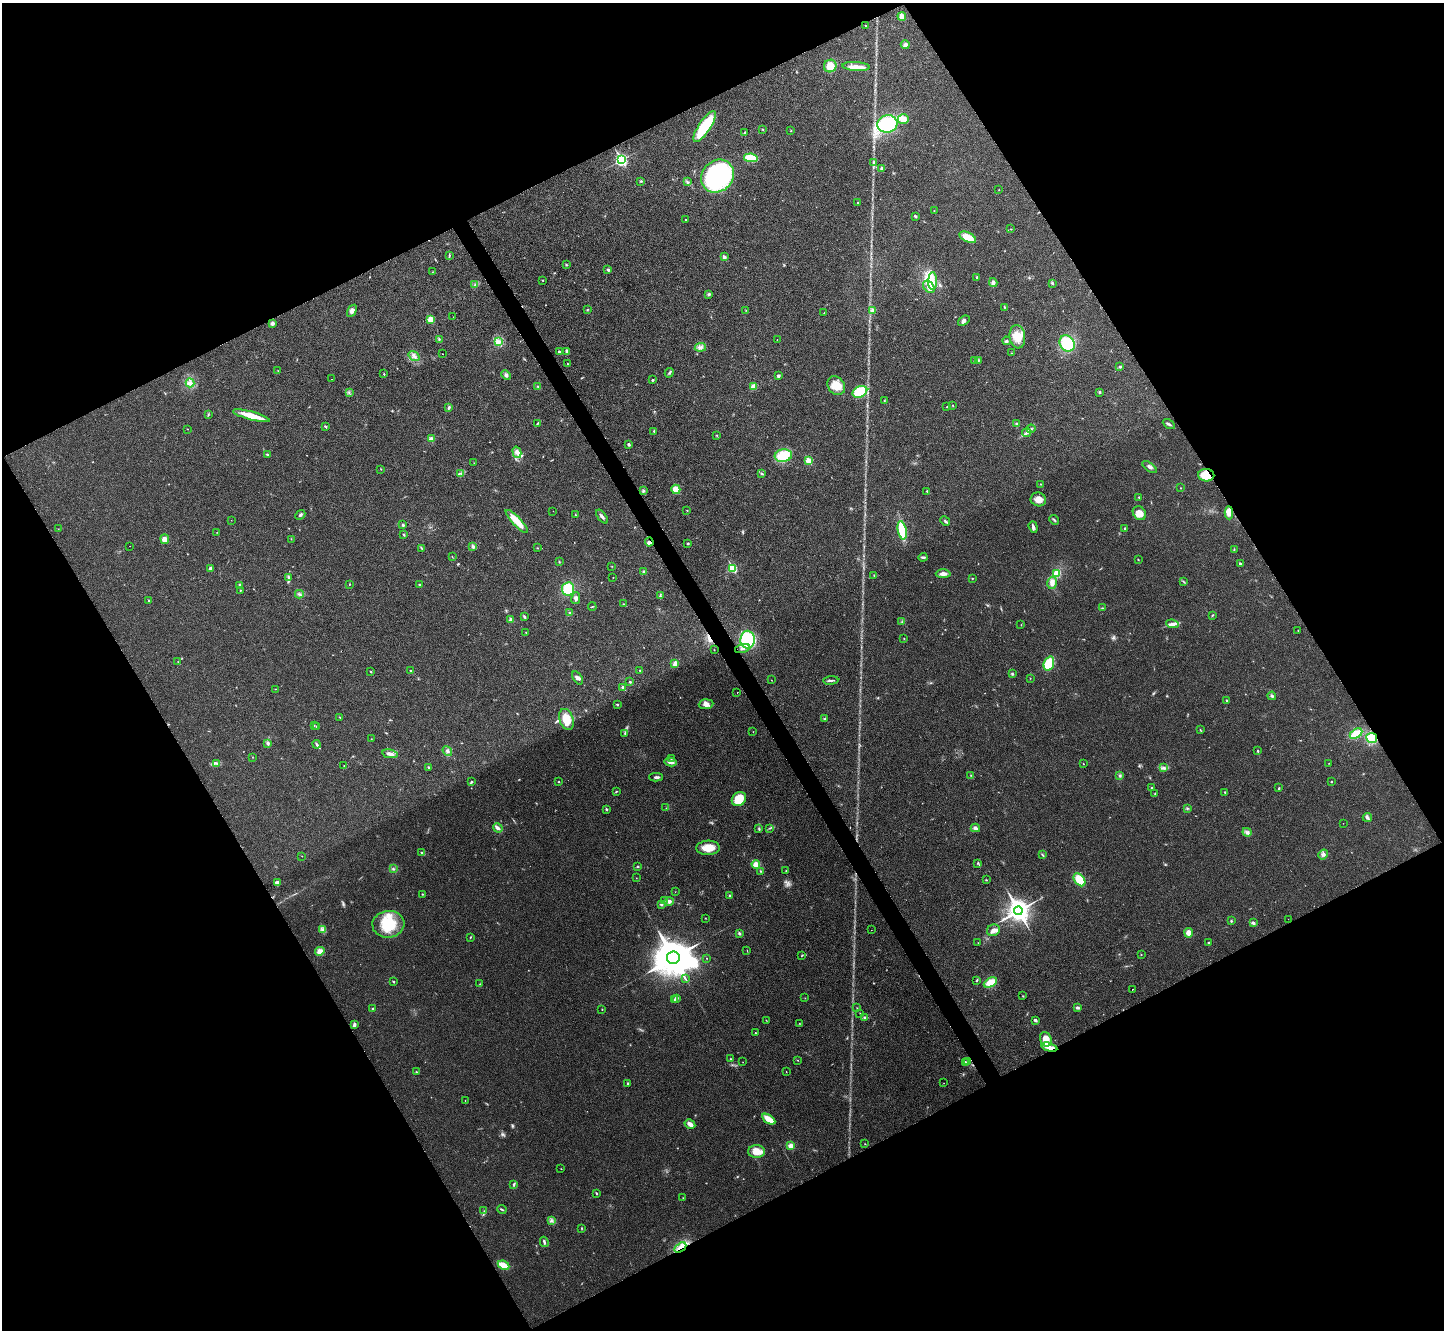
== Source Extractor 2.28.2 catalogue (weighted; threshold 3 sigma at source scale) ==
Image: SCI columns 10-5774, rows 165-5476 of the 5785 x 5777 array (HDU 1 of 3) = the unmasked area's bounding box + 8 px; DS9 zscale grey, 4 x 4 block average (1 PNG px = mean of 4 x 4 image px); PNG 1446 x 1332 px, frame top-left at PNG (2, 3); each listed source drawn as its Kron ellipse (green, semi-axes under 4 px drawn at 4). Shown black and unused: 47% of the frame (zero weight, under 3 of 4 exposures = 1% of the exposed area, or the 3 px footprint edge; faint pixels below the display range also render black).
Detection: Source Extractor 2.28.2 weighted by HDU 2 'WHT'. Background 0.025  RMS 0.0049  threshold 0.022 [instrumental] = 3 sigma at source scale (4.5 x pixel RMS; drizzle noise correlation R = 1.50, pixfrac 1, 0.05/0.05 arcsec/px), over >= 5 px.
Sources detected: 365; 6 too faint to see at this stretch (4 x 4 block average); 1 inside a brighter object's white glare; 3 cosmic-ray / hot-pixel residue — neither listed nor drawn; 6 coinciding with a brighter row at this scale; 12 inside a brighter listed object's ellipse — not listed separately; the other 337 listed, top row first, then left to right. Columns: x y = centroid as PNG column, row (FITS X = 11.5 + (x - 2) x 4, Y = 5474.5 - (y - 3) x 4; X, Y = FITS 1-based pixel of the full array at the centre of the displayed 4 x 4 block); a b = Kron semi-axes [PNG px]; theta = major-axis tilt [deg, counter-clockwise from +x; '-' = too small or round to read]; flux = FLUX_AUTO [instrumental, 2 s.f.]
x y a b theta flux
902 16 4 3 - 20
865 26 2 2 - 0.88
905 45 4 3 - 8
830 66 6 6 - 45
856 66 14 4 -4 23
903 119 6 4 18 21
887 124 10 8 13 290
705 126 18 6 56 120
762 129 2 2 - 1.6
791 131 2 2 - 1.4
744 133 3 2 - 2.4
751 158 7 4 -9 65
621 160 3 2 - 500
874 163 4 3 - 4.8
882 168 2 2 - 14
717 176 17 15 45 350
640 181 3 2 - 1.7
687 182 4 2 - 3.6
999 190 2 2 - 0.98
858 202 2 2 - 2.1
934 211 2 2 - 0.89
915 216 3 2 - 3.6
686 219 2 2 - 2.3
1011 229 2 2 - 1.3
968 237 9 4 -26 45
449 255 4 2 - 2.7
724 257 2 2 - 25
566 265 3 2 - 2.3
608 270 2 2 - 9.6
432 272 2 2 - 0.89
977 278 3 2 - 2.8
542 280 2 2 - 1.5
933 281 9 3 89 19
993 283 4 3 - 10
1052 283 3 2 - 4.8
475 285 2 2 - 1.2
929 287 7 5 -48 16
709 294 3 3 - 4.2
1005 307 2 2 - 1.8
587 310 3 2 - 1.5
746 310 2 2 - 0.73
872 310 3 3 - 4.9
352 311 6 4 58 9.3
824 313 2 2 - 1.2
453 317 2 2 - 0.66
430 319 2 2 - 100
964 321 6 3 38 6.8
272 323 4 3 - 6.8
1017 337 12 8 -83 44
439 339 3 2 - 1.7
777 340 2 2 - 0.73
1007 341 4 3 - 4.5
498 342 4 3 - 8.2
1067 343 8 7 - 140
700 347 5 3 - 9.1
567 351 4 2 - 4.8
559 352 2 2 - 9.7
1011 353 2 2 - 0.72
443 354 2 2 - 0.67
414 356 6 3 -35 8
975 360 2 2 - 2
978 360 3 2 - 2.7
568 363 2 2 - 1.1
1120 367 3 2 - 2.6
278 371 2 2 - 0.62
669 373 5 2 - 3.5
384 374 2 2 - 1.7
506 375 5 3 - 6.9
778 376 2 2 - 7.2
332 379 2 2 - 0.79
653 380 2 2 - 3.6
190 383 4 3 - 8
538 386 3 2 - 2.4
836 386 10 8 -55 47
753 387 4 3 - 18
860 392 8 5 27 97
1099 392 3 2 - 2.9
349 393 2 2 - 1.2
884 401 2 2 - 1.5
952 405 2 2 - 1.1
946 407 2 2 - 1.3
449 408 3 2 - 4.6
208 415 2 2 - 1.9
251 416 19 3 -15 53
538 423 3 2 - 2.5
1016 424 3 2 - 2.5
1169 424 6 2 -30 5.5
325 426 3 2 - 3.8
188 429 2 2 - 0.85
1031 429 4 3 - 5.5
654 432 2 2 - 1.4
1027 433 5 2 - 6
716 435 2 2 - 1.4
431 439 3 3 - 8.8
629 444 4 3 - 3.7
517 452 6 4 -75 11
267 454 2 2 - 2.5
783 456 9 6 8 75
809 461 2 2 - 120
474 463 2 2 - 0.68
1149 467 8 2 -36 6.9
381 469 2 2 - 1.1
461 473 3 2 - 2
762 473 2 2 - 2.5
1206 475 8 6 -2 63
1040 484 2 2 - 1.4
1180 488 2 2 - 1.1
676 489 5 4 - 30
643 491 3 3 - 3.6
927 491 2 2 - 2.4
1139 497 2 2 - 2.2
1038 499 8 7 - 23
687 510 2 2 - 1.2
553 511 2 2 - 0.74
1139 513 7 6 - 22
1229 513 6 4 -88 12
300 515 5 2 - 5.1
576 515 3 2 - 1.9
602 517 8 2 -53 7.5
231 520 2 2 - 0.56
1054 520 5 2 - 4.2
517 521 15 4 -46 52
945 521 5 2 - 5.3
403 525 2 2 - 11
1033 527 6 3 -71 7.8
58 529 2 2 - 0.92
1125 529 2 2 - 1.7
902 530 9 3 -79 110
217 532 2 2 - 0.75
404 535 3 2 - 2.4
165 539 5 4 - 16
291 539 2 2 - 1.1
649 542 4 3 - 8.7
688 543 2 2 - 3
130 546 2 2 - 1.6
473 547 3 3 - 5.5
537 548 2 2 - 0.9
422 549 2 2 - 1.4
1234 549 3 2 - 1.8
452 557 2 2 - 1.3
923 557 4 3 - 4.5
1138 559 2 2 - 2
559 562 2 2 - 1.2
1240 564 2 2 - 9.4
612 566 2 2 - 0.96
211 568 3 2 - 9
732 568 2 2 - 210
644 572 3 3 - 6.4
1057 573 4 4 - 38
943 574 7 3 1 13
874 575 2 2 - 1.6
288 577 4 2 - 4.3
613 577 2 2 - 1.5
972 578 2 2 - 1.7
1184 582 3 2 - 1.5
1052 583 6 4 75 14
350 584 2 2 - 1.2
239 585 3 2 - 2.9
420 585 3 2 - 2.7
568 589 7 6 - 81
240 590 2 2 - 1.9
299 594 4 2 - 4.2
660 596 4 2 - 3.2
576 598 6 3 80 8
149 600 2 2 - 4.5
623 604 3 2 - 2
592 606 4 2 - 2.1
1103 608 3 2 - 2.1
570 613 3 2 - 3
524 616 4 2 - 3.4
1212 616 3 2 - 2
511 619 2 2 - 23
902 622 2 2 - 1
1172 624 6 4 -7 11
1021 625 2 2 - 0.71
1298 630 2 2 - 1.4
526 632 3 2 - 1.7
904 638 2 2 - 1.1
748 640 9 7 88 130
742 648 7 2 16 8.8
714 650 2 2 - 0.83
178 662 2 2 - 0.72
1049 663 7 5 69 87
675 664 3 2 - 20
410 670 2 2 - 1.7
640 670 2 2 - 2.7
371 672 3 2 - 1.9
1012 674 3 2 - 3.5
578 678 7 4 -56 8.9
1030 678 2 2 - 0.88
771 680 2 2 - 0.74
831 680 7 2 6 5.3
630 682 3 2 - 2.5
623 687 3 2 - 5.3
276 689 2 2 - 0.83
737 692 2 2 - 0.67
1272 696 4 3 - 4.6
1227 701 3 2 - 2.4
617 704 2 2 - 2.3
706 704 7 4 5 14
340 717 3 2 - 1.5
566 719 11 7 -71 52
824 719 2 2 - 1.1
314 725 2 2 - 0.9
316 726 2 2 - 1.1
1200 730 2 2 - 1.5
753 732 2 2 - 0.75
625 734 3 2 - 2.2
1356 734 7 3 32 68
1372 738 5 5 - 55
371 739 2 2 - 1
268 743 4 3 - 6.1
316 744 4 3 - 4.7
447 751 5 2 - 6.1
1258 751 2 2 - 1.5
390 754 8 3 -11 11
252 757 2 2 - 0.69
671 758 2 2 - 0.99
670 762 6 3 -13 14
217 763 2 2 - 1.6
1329 763 2 2 - 0.88
1083 764 2 2 - 1.9
344 766 2 2 - 1.1
429 767 3 2 - 2.5
1164 768 4 3 - 5.2
971 775 2 2 - 1
1120 776 3 2 - 2
656 777 7 2 -2 5.6
471 782 3 2 - 3.5
559 782 2 2 - 1.4
1331 782 2 2 - 2
1152 787 2 2 - 1.8
1279 788 2 2 - 1.8
616 792 3 2 - 1.9
1225 792 2 2 - 4.3
1155 794 4 2 - 2.2
739 799 8 6 44 58
666 808 2 2 - 0.78
1187 808 2 2 - 2.9
606 809 2 2 - 8.1
1367 817 5 3 - 4.9
1343 823 2 2 - 0.69
498 828 5 3 - 9.1
770 828 2 2 - 1.3
975 828 4 4 - 7.5
759 829 2 2 - 2.4
1247 832 5 3 - 6.8
708 848 12 7 1 35
422 853 4 2 - 3.2
1323 854 5 3 - 7.1
1042 855 4 2 - 3
302 856 2 2 - 1.2
978 863 3 2 - 2.4
756 864 4 4 - 17
637 867 2 2 - 2.8
393 869 2 2 - 1.1
760 871 2 2 - 2.4
786 871 2 2 - 1
636 878 2 2 - 0.83
986 880 2 2 - 1.7
1079 880 7 5 -52 50
277 882 4 3 - 6.9
675 892 2 2 - 0.72
422 894 2 2 - 2
730 896 2 2 - 10
664 900 2 2 - 1
669 901 4 3 - 8.4
661 904 3 2 - 4.3
1018 911 4 3 - 2900
705 918 2 2 - 0.86
1288 919 2 2 - 0.76
1231 921 2 2 - 2.7
1253 923 3 3 - 4.9
388 924 16 13 6 95
323 930 3 2 - 4.6
871 930 2 2 - 1.1
993 930 6 5 - 14
1189 933 4 4 - 19
739 934 2 2 - 13
470 937 2 2 - 1.1
1208 942 2 2 - 2.6
978 943 2 2 - 0.94
747 950 2 2 - 0.8
320 951 5 4 - 15
1141 954 2 2 - 1.2
802 955 3 2 - 1.7
673 958 6 6 - 12000
707 958 2 2 - 1
685 979 3 2 - 2.1
977 980 4 2 - 2.5
393 981 2 2 - 1.8
990 982 7 4 28 40
480 984 2 2 - 0.95
1132 989 2 2 - 4.1
1023 996 2 2 - 1.7
676 998 2 2 - 24
805 998 2 2 - 0.76
674 1000 2 2 - 2.7
857 1008 2 2 - 0.82
1077 1008 4 3 - 4.8
372 1009 2 2 - 1.9
602 1010 2 2 - 1.3
860 1013 2 2 - 0.72
865 1018 3 2 - 3.8
1035 1020 4 2 - 5.4
766 1021 3 2 - 0.94
799 1023 2 2 - 0.96
354 1024 3 3 - 6.5
755 1033 2 2 - 1.6
1046 1039 7 5 -72 45
1049 1047 8 4 -15 20
730 1059 3 2 - 1.6
798 1060 2 2 - 0.97
743 1062 2 2 - 0.63
965 1062 2 2 - 9
968 1062 3 2 - 3.8
416 1072 2 2 - 1.6
786 1072 2 2 - 1.2
628 1083 3 2 - 2.3
944 1083 2 2 - 0.71
465 1100 2 2 - 0.68
769 1119 7 3 -33 41
690 1124 6 3 -31 14
865 1144 2 2 - 1.2
791 1146 3 3 - 14
756 1152 8 6 0 32
561 1169 2 2 - 0.88
514 1184 3 2 - 3.2
596 1193 2 2 - 2.7
683 1198 2 2 - 1.3
502 1209 4 2 - 3.4
484 1211 2 2 - 0.98
551 1221 2 2 - 1.9
581 1228 2 2 - 1.3
544 1242 5 2 - 5.1
680 1247 6 2 33 9.4
503 1265 6 2 -25 53
Overlapping masked pixels (flux is a lower limit): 4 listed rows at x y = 1206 475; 649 542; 1372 738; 680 1247
Diffuse or blended objects may show on this block-average render without a row.